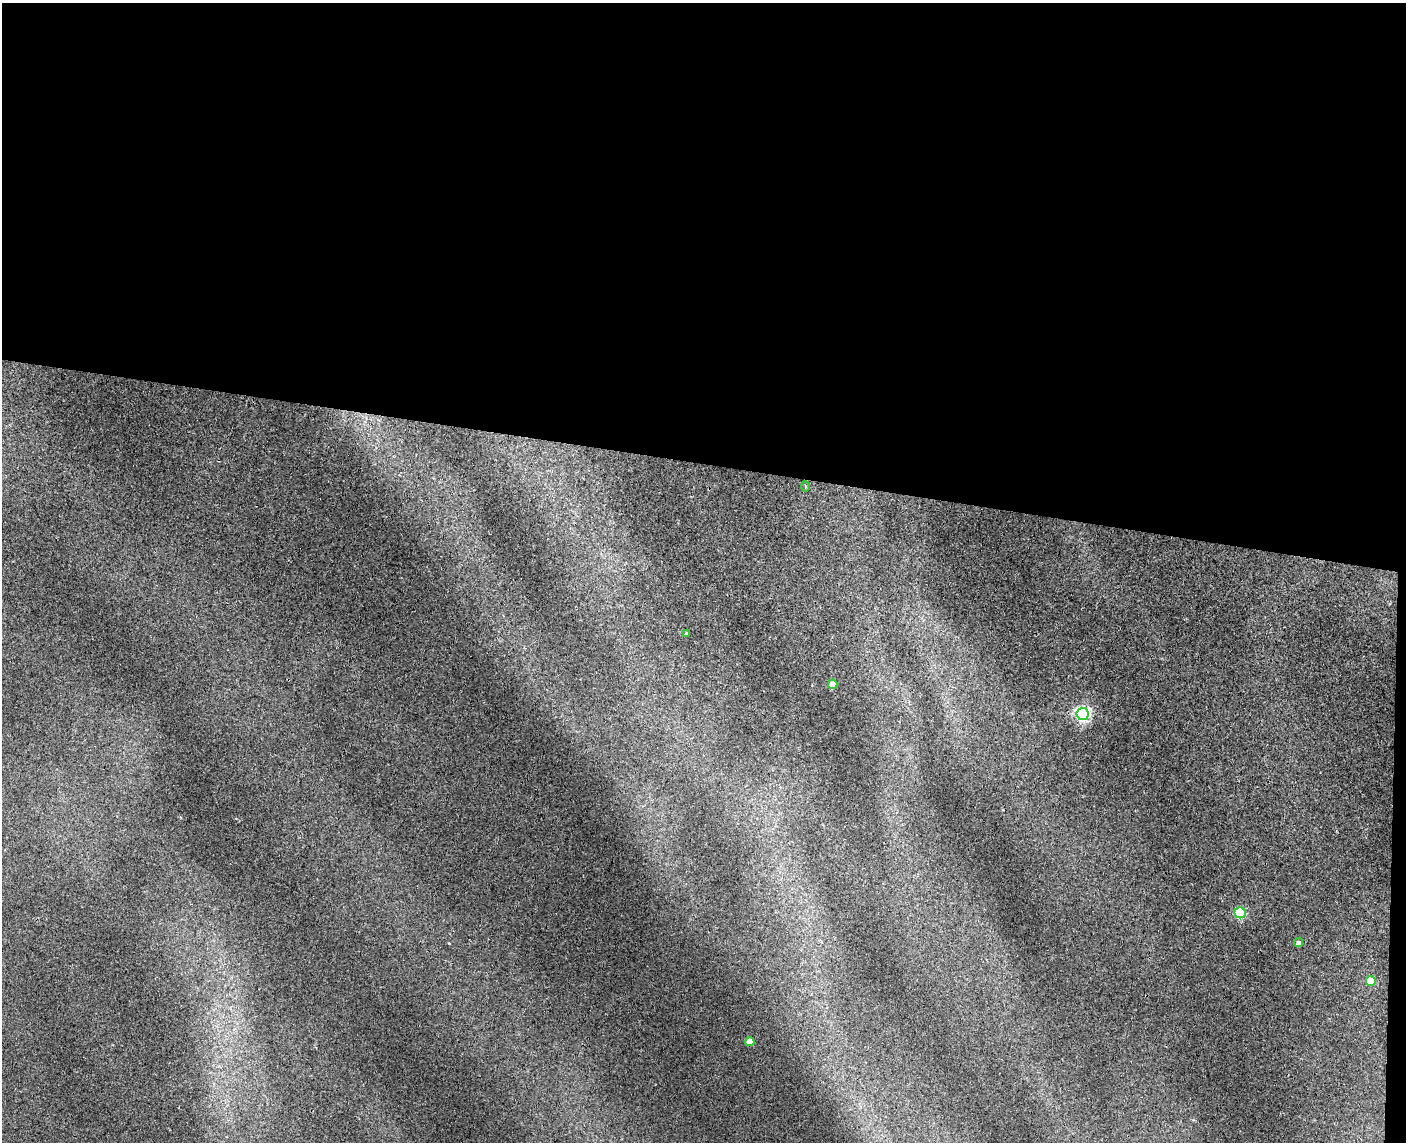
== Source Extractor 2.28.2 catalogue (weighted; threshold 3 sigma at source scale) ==
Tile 3 of 3 x 4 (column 3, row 1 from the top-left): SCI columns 2973-4376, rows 3431-4570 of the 4652 x 4579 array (HDU 1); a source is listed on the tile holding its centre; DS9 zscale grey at full resolution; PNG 1408 x 1144 px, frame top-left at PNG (2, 3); each listed source drawn as its Kron ellipse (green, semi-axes under 4 px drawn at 4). Shown black and unused: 41% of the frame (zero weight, under 3 of 4 exposures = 6% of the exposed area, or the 3 px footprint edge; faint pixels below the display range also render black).
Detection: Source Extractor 2.28.2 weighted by HDU 2 'WHT'; one run over the whole footprint, this tile lists its part. Background 0.00928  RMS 0.0036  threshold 0.0163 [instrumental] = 3 sigma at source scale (4.5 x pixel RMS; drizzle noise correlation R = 1.50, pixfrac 1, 0.05/0.05 arcsec/px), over >= 5 px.
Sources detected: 8; all 8 listed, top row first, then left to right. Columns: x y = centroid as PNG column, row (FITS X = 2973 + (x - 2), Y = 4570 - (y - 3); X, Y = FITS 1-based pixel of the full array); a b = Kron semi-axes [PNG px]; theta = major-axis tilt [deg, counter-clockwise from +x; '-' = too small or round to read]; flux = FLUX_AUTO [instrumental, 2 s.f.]
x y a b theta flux
805 486 5 3 - 0.44
687 633 3 3 - 0.69
833 684 5 4 - 5.5
1083 714 6 6 - 99
1240 913 5 5 - 33
1298 943 4 4 - 1.3
1371 981 5 5 - 7.8
750 1042 4 4 - 6.5